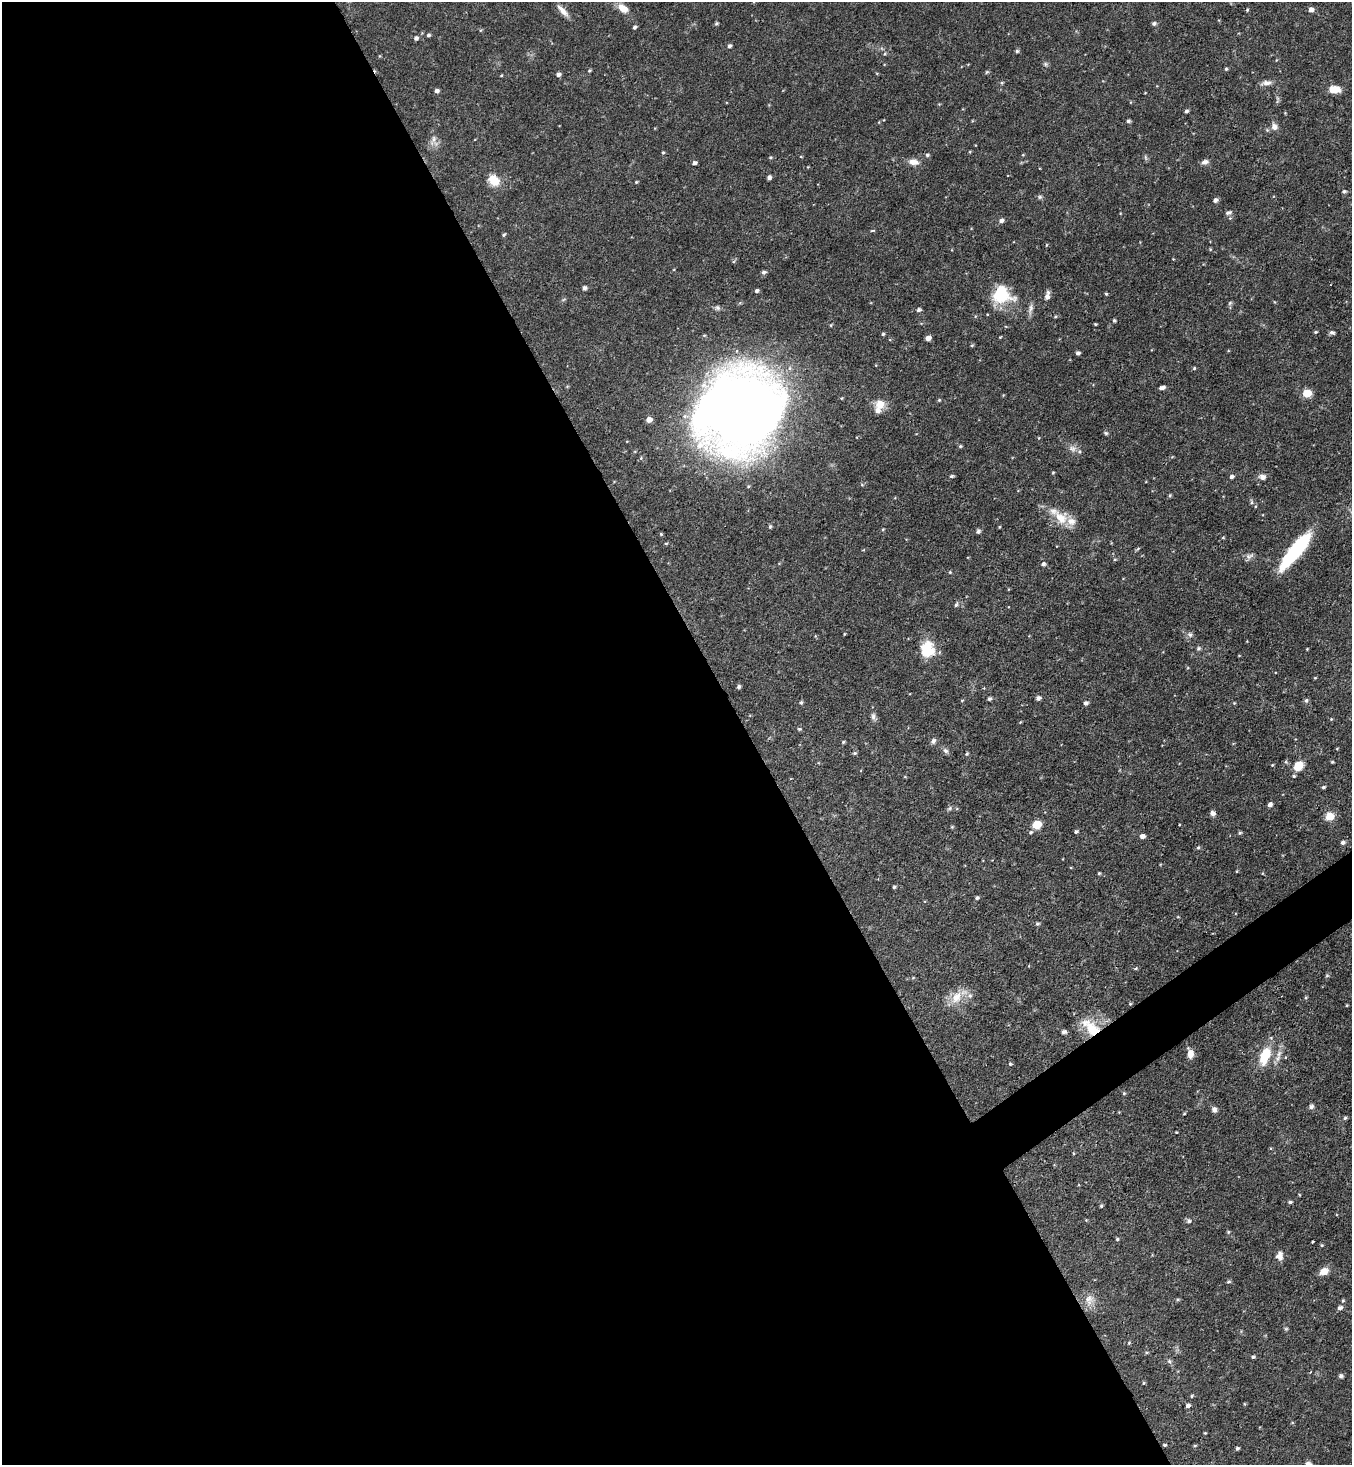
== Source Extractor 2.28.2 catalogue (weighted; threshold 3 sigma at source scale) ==
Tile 9 of 4 x 4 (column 1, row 3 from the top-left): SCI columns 296-1645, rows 1466-2928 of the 5850 x 5857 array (HDU 1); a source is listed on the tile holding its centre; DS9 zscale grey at full resolution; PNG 1354 x 1467 px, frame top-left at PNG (2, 2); no overlay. Shown black and unused: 57% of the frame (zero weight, under 3 of 4 exposures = <1% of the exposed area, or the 3 px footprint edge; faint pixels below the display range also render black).
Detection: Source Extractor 2.28.2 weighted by HDU 2 'WHT'; one run over the whole footprint, this tile lists its part. Background 0.0622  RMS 0.0035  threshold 0.0157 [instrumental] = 3 sigma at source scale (4.5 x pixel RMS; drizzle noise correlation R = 1.50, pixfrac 1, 0.05/0.05 arcsec/px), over >= 5 px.
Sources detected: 188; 4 inside a brighter listed object's ellipse — not listed separately; the other 184 listed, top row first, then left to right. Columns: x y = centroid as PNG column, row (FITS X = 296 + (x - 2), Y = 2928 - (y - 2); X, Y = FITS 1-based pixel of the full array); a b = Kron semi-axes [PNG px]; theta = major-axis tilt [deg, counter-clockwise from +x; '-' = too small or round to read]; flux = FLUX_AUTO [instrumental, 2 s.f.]
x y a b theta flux
623 8 14 9 -37 3.7
1247 10 4 4 - 0.4
1311 10 5 5 - 1.7
563 11 20 6 -47 2.5
716 23 4 4 - 0.55
1154 23 5 4 - 0.82
634 27 4 4 - 0.71
428 35 4 4 - 0.64
416 38 5 5 - 0.95
729 46 5 4 - 0.88
1017 51 5 4 - 0.6
884 54 5 3 - 0.33
1046 64 7 4 -71 0.57
1226 69 4 4 - 0.45
589 70 4 4 - 0.47
987 72 5 5 - 0.44
558 74 5 4 - 1.1
501 76 4 3 - 0.28
1002 82 5 3 - 0.42
1267 83 13 6 2 1.7
1335 89 13 8 -1 3.8
436 91 5 4 - 1
1186 111 4 4 - 0.77
1128 121 5 4 - 0.69
1274 127 8 7 - 2
433 140 17 6 66 1.9
663 152 4 4 - 0.43
927 155 6 5 - 0.66
770 157 5 4 - 0.4
1145 157 8 3 -71 0.58
913 162 13 8 -8 2.7
1205 162 9 6 16 1.3
695 163 4 4 - 0.88
769 177 4 4 - 1.1
494 180 14 11 -47 5.6
636 182 4 3 - 0.37
1344 191 5 4 - 0.61
1040 197 7 5 22 0.63
1215 200 5 4 - 1.2
1228 212 9 5 17 0.87
1001 221 6 5 - 1.2
873 230 5 3 - 0.34
504 235 5 4 - 0.52
1210 249 5 4 - 0.36
764 272 7 5 7 0.68
584 288 5 4 - 1.1
757 291 5 4 - 0.78
1001 294 22 20 -10 15
1106 294 4 4 - 0.36
1047 297 9 7 72 1.5
1230 303 7 4 45 0.54
717 308 7 6 - 0.85
1031 308 14 6 74 1.6
919 310 5 4 - 0.85
1055 316 5 4 - 0.38
1114 320 4 4 - 0.5
1095 324 3 3 - 0.37
1316 332 4 3 - 0.42
1332 333 6 5 - 0.81
883 334 4 4 - 0.53
1000 337 4 2 - 0.27
928 338 5 4 - 1.9
972 345 4 4 - 0.4
1078 353 4 3 - 0.87
1194 368 4 4 - 0.42
1162 388 6 4 9 1.3
1307 393 6 5 - 11
939 400 4 4 - 0.4
880 404 13 12 - 4
739 410 50 48 12 770
649 419 6 5 - 2.2
1106 433 6 4 -17 0.52
960 446 5 4 - 0.43
1072 449 12 9 -11 2.1
1053 473 4 3 - 0.36
952 476 5 4 - 0.59
1231 477 5 4 - 0.99
1262 477 9 7 -5 1.6
862 485 5 3 - 0.39
1170 495 5 4 - 0.43
1061 518 24 17 -42 7.1
770 527 5 4 - 0.55
999 527 3 3 - 0.27
883 529 4 3 - 0.32
978 531 5 4 - 0.94
661 534 4 4 - 0.41
1223 537 5 3 - 0.32
666 543 5 3 - 0.33
1138 548 6 4 21 0.42
1296 550 37 9 51 35
1250 556 13 6 29 1.2
1115 559 5 3 - 0.34
1043 564 5 5 - 0.87
950 572 4 3 - 0.31
956 605 7 4 70 0.65
844 634 4 3 - 0.28
1190 634 7 7 - 1
1198 648 6 5 - 0.6
927 649 20 17 -87 8.9
1315 678 4 4 - 0.29
739 687 5 4 - 0.71
1038 698 5 4 - 1.2
989 699 4 4 - 0.75
962 700 5 3 - 0.29
1306 700 5 5 - 0.85
801 702 5 4 - 0.57
1086 703 5 5 - 1
1234 703 4 4 - 0.3
873 717 11 6 -89 1.2
1331 719 4 3 - 0.31
799 729 5 5 - 0.45
933 741 8 6 64 0.96
843 742 4 4 - 0.44
945 751 8 6 -44 1
855 753 6 4 19 0.53
967 754 4 4 - 0.51
1332 762 4 3 - 0.35
1272 765 4 3 - 0.31
1298 766 8 7 - 6.7
1294 776 4 4 - 0.45
1323 787 4 3 - 0.58
1270 805 5 4 - 1.1
950 808 7 4 32 0.68
1213 813 6 5 - 1.4
1329 816 8 7 - 4.7
1037 824 6 5 - 13
952 827 4 4 - 0.35
1076 831 4 3 - 0.68
1031 832 6 5 - 0.68
1240 833 5 4 - 0.56
1142 836 5 4 - 1.7
1343 842 5 5 - 0.97
1198 847 5 4 - 0.53
1099 873 4 3 - 0.4
894 887 4 4 - 0.51
977 898 5 4 - 0.72
1037 924 5 5 - 0.61
1136 968 5 3 - 0.37
1327 976 6 4 1 0.42
913 978 5 3 - 0.32
956 997 19 13 60 5.7
1306 998 5 4 - 0.42
1130 1004 4 4 - 0.35
1347 1005 4 3 - 0.31
1091 1028 29 15 -44 11
1064 1032 5 4 - 1.1
1190 1054 11 7 -81 2.7
1265 1056 19 10 70 10
1010 1064 5 4 - 0.43
1124 1093 5 4 - 0.44
1311 1107 6 6 - 1
1214 1110 7 6 - 1.3
1184 1114 4 3 - 0.33
1345 1118 4 4 - 0.56
1176 1132 3 2 - 0.26
1073 1153 4 3 - 0.3
1290 1202 6 4 9 0.59
1101 1206 4 4 - 0.49
1086 1220 4 4 - 0.29
1189 1221 7 6 - 0.91
1228 1232 5 4 - 0.4
1117 1239 4 4 - 0.46
1312 1241 3 2 - 0.41
1322 1245 4 4 - 0.4
1279 1256 11 8 -89 2.1
1324 1271 10 7 26 3.4
1229 1282 5 4 - 0.55
1089 1299 16 12 83 3.6
1178 1299 5 3 - 0.43
1343 1301 6 4 67 0.5
1340 1308 6 4 36 1.1
1286 1329 5 5 - 0.47
1129 1343 4 3 - 0.33
1147 1352 5 3 - 0.41
1253 1357 4 4 - 0.61
1169 1361 6 5 - 0.67
1341 1376 5 4 - 0.95
1144 1383 4 4 - 0.39
1192 1396 4 4 - 0.43
1188 1406 5 4 - 1.1
1205 1433 4 3 - 0.29
1164 1445 4 3 - 0.44
1195 1446 5 3 - 0.35
1237 1448 4 3 - 0.6
Overlapping masked pixels (flux is a lower limit): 2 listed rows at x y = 1296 550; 1091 1028